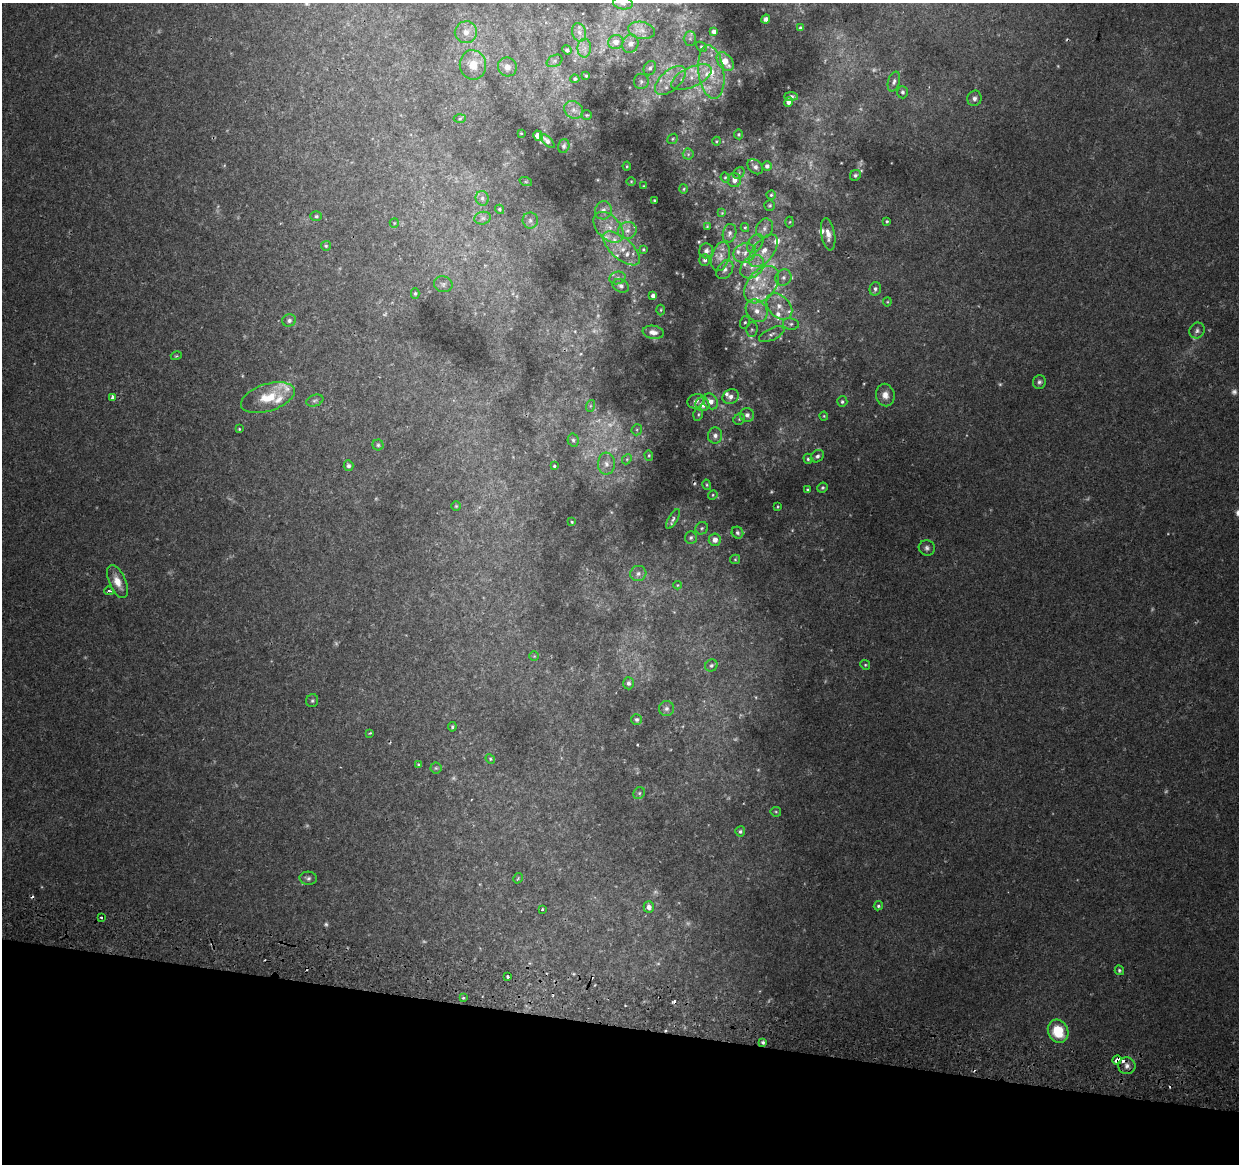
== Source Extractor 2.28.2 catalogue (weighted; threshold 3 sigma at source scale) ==
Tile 15 of 4 x 4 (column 3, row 4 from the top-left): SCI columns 2493-3729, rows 332-1493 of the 4976 x 5248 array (HDU 1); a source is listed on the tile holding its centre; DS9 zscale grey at full resolution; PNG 1241 x 1166 px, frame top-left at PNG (2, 3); each listed source drawn as its Kron ellipse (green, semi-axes under 4 px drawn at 4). Shown black and unused: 12% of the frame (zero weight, under 2 of 3 exposures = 3% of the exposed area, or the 3 px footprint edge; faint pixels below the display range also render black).
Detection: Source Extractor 2.28.2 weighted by HDU 2 'WHT'; one run over the whole footprint, this tile lists its part. Background 0.0332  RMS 0.0032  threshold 0.0145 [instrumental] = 3 sigma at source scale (4.5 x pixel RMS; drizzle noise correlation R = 1.50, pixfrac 1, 0.0396/0.0396 arcsec/px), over >= 5 px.
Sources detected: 255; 47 too faint to see at this stretch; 11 cosmic-ray / hot-pixel residue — neither listed nor drawn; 22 inside a brighter listed object's ellipse — not listed separately; the other 175 listed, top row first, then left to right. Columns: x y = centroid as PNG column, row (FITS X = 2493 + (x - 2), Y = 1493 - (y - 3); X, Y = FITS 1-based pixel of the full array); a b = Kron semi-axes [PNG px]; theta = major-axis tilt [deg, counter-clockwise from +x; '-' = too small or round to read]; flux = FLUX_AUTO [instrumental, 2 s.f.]
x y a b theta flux
623 3 10 6 -8 1.2
766 19 5 4 - 1.4
800 28 4 3 - 0.69
642 30 13 8 -10 2.5
466 32 11 11 - 3.1
579 32 9 7 -73 1.7
714 32 4 4 - 1.6
690 39 7 6 - 0.91
616 42 7 7 - 2.2
630 44 9 8 - 1.7
701 47 6 4 -41 0.41
584 48 9 6 89 1.6
567 50 5 4 - 0.82
555 61 8 5 27 0.79
725 62 10 7 -53 5.4
473 65 15 13 -80 5.3
507 67 9 9 - 2.6
650 68 7 6 - 1.1
711 72 27 12 -82 10
586 76 3 3 - 0.37
691 77 22 10 25 5.9
575 79 4 4 - 0.6
670 80 19 10 41 4.9
641 81 8 7 - 0.96
894 82 10 5 73 1
902 92 6 5 - 0.71
791 97 7 4 -2 0.9
974 98 8 7 - 1.2
788 102 5 4 - 1.2
574 110 10 8 -35 1.8
587 115 5 4 - 0.4
460 119 6 4 3 0.45
521 133 3 2 - 0.25
739 134 5 4 - 0.44
538 136 5 4 - 6.8
673 139 6 4 39 0.45
547 141 9 4 -43 1.1
717 141 4 3 - 0.28
564 146 7 5 74 0.89
688 154 5 5 - 0.76
627 166 4 4 - 0.35
767 166 4 4 - 1.1
755 167 8 6 -42 1.1
739 173 6 5 - 0.56
855 175 6 5 - 0.65
725 178 5 4 - 0.41
734 180 7 6 - 1.8
631 181 4 3 - 0.26
526 182 6 4 -19 0.42
644 186 3 2 - 0.23
684 189 5 3 - 0.32
771 195 4 4 - 0.48
482 198 7 6 - 1
654 200 3 2 - 0.34
770 205 5 5 - 0.52
499 209 5 4 - 0.56
603 210 9 8 - 2
722 213 4 4 - 0.27
316 216 6 5 - 0.49
483 218 8 6 14 0.97
530 220 8 7 - 1.3
887 221 4 4 - 0.44
790 222 5 3 - 0.3
394 223 5 4 - 0.31
707 226 3 3 - 0.26
608 227 18 11 -47 5.1
745 228 4 4 - 0.41
764 228 10 8 64 1.6
627 230 9 8 - 2.2
729 233 9 6 75 1.1
828 234 16 7 -80 2.7
755 243 10 7 57 1.7
326 246 5 5 - 0.48
621 248 23 10 -41 5.8
643 249 3 3 - 0.35
706 251 7 7 - 1.1
764 251 19 10 52 5.4
745 253 11 9 22 3.1
721 256 15 8 75 2.5
705 260 5 5 - 0.78
752 267 13 10 43 3.9
725 270 10 7 55 1.5
783 277 8 7 - 1.7
617 278 8 6 16 1
443 284 9 8 - 1.2
762 285 21 14 50 8.9
621 286 8 6 -24 1.1
875 289 7 5 75 0.95
415 293 5 4 - 0.49
653 296 4 4 - 1.1
887 302 4 4 - 0.32
779 306 15 10 -46 4.3
661 310 5 3 - 0.32
757 311 12 10 -49 3.5
289 320 7 6 - 1
745 322 6 5 - 0.57
791 324 8 6 -11 1.1
752 329 7 5 90 0.7
1197 331 8 7 - 1.1
653 332 10 6 -8 1.7
772 334 14 6 25 1.5
176 356 5 3 - 0.39
1039 382 7 6 - 0.88
885 395 11 9 -78 2.5
112 397 3 3 - 2.4
731 397 8 7 - 1.6
268 398 28 13 17 8.8
315 401 9 5 19 0.77
696 401 9 7 26 1.4
711 401 8 7 - 2.5
842 402 5 5 - 0.64
702 404 7 7 - 2.7
590 406 6 4 71 0.46
698 414 6 4 71 0.55
747 415 7 7 - 1.4
824 416 4 4 - 0.32
739 419 6 5 - 0.56
239 429 3 2 - 0.3
637 430 5 5 - 0.58
715 435 8 7 - 1.5
573 440 6 5 - 0.7
378 445 5 5 - 0.61
649 455 5 4 - 0.44
817 456 7 5 39 0.87
627 459 5 4 - 0.47
808 459 5 4 - 0.51
606 464 11 8 88 2.3
348 466 5 5 - 0.83
554 466 3 3 - 0.4
707 485 5 4 - 0.39
822 488 5 5 - 0.61
807 490 3 3 - 0.41
713 495 5 4 - 0.38
456 506 4 4 - 0.37
777 507 3 2 - 0.3
673 519 11 4 61 0.85
572 522 4 4 - 0.36
702 528 6 6 - 0.66
737 533 6 5 - 0.9
691 538 6 6 - 0.77
715 540 6 6 - 2.2
927 548 8 7 - 1.1
735 559 5 4 - 0.41
638 574 8 7 - 1.3
117 582 18 8 -66 4.2
677 585 4 4 - 0.28
109 591 5 3 - 0.7
534 656 4 4 - 0.3
711 665 6 5 - 0.79
865 665 5 4 - 0.45
628 683 6 5 - 1
312 701 6 6 - 0.62
666 709 7 7 - 1.1
637 719 5 5 - 0.69
452 727 5 3 - 0.45
370 733 3 2 - 0.38
490 759 5 4 - 0.4
419 765 4 3 - 0.53
436 768 5 5 - 0.5
639 793 6 5 - 0.63
776 812 5 4 - 0.4
740 831 5 5 - 0.62
308 878 8 6 -3 0.91
518 878 5 3 - 0.36
878 906 5 4 - 0.53
649 907 6 5 - 1.7
542 909 3 3 - 1
101 917 3 3 - 0.68
1119 970 5 4 - 0.57
507 977 4 3 - 0.94
463 998 4 3 - 0.48
1058 1031 12 10 -62 11
763 1042 4 3 - 0.64
1117 1060 5 3 - 7.9
1127 1066 8 8 - 1.7
Overlapping masked pixels (flux is a lower limit): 1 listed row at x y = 1117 1060
Isophote crosses this tile's border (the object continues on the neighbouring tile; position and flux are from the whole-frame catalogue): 1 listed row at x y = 623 3